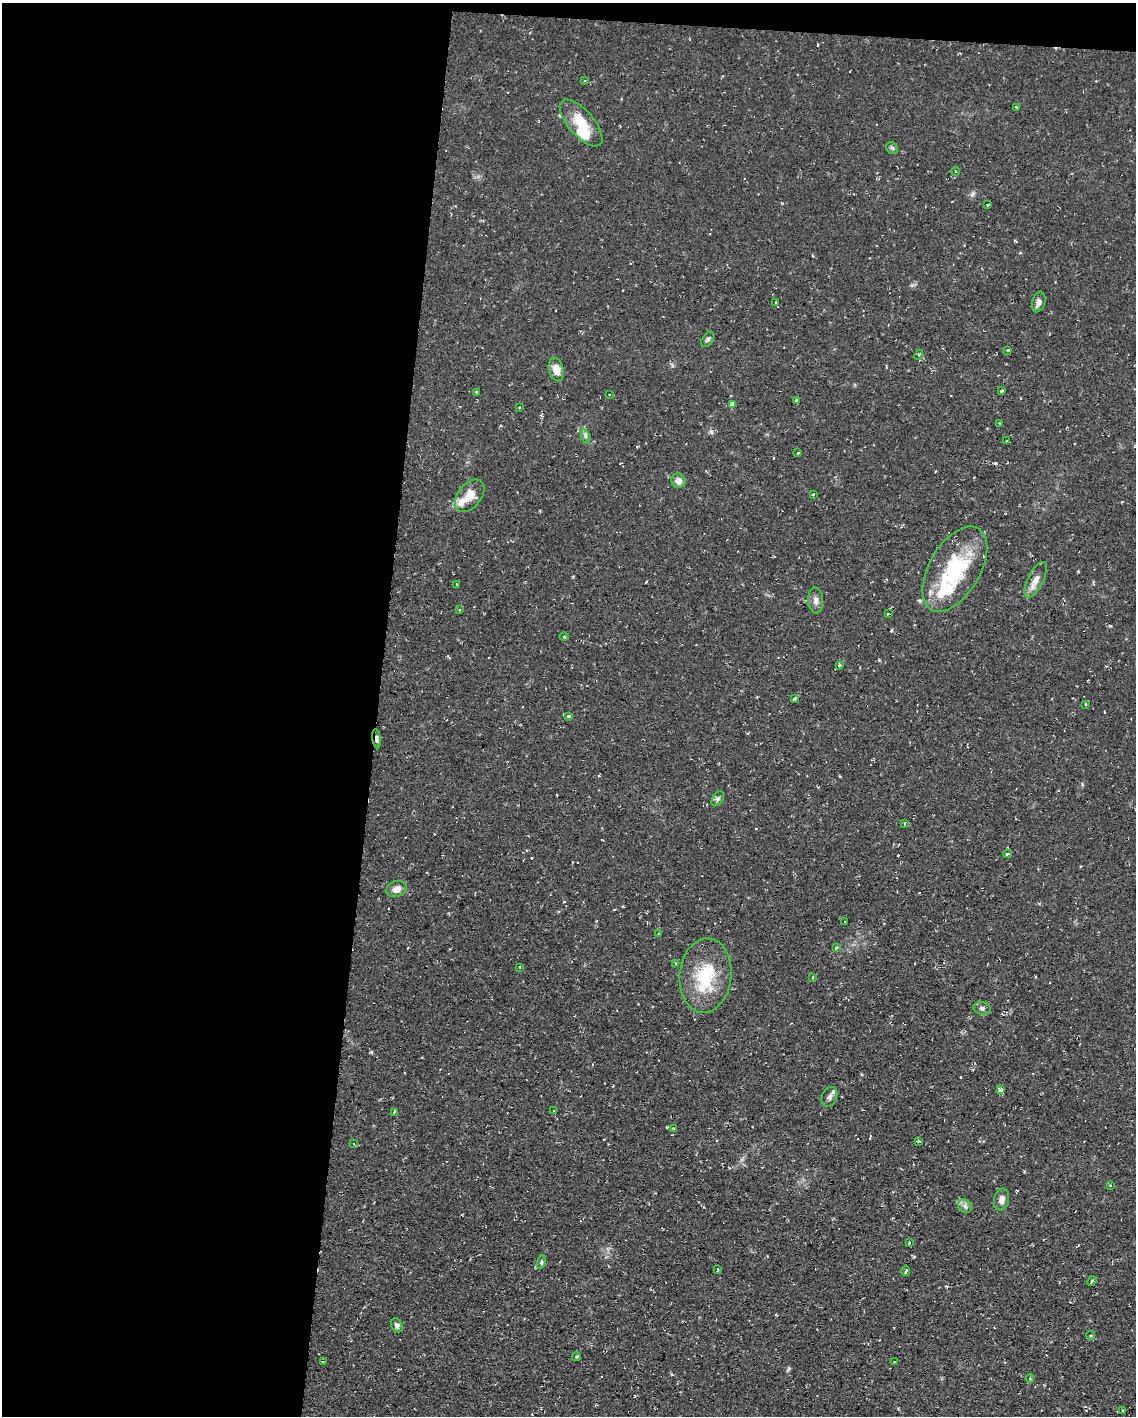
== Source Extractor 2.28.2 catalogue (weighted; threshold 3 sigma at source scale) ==
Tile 1 of 4 x 3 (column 1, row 1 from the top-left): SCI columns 1-1134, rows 3044-4457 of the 4538 x 4561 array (HDU 1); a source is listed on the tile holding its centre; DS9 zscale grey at full resolution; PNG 1138 x 1418 px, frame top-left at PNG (2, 3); each listed source drawn as its Kron ellipse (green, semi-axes under 4 px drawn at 4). Shown black and unused: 34% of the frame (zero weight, under 2 of 3 exposures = <1% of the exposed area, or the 3 px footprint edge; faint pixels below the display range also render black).
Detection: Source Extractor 2.28.2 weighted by HDU 2 'WHT'; one run over the whole footprint, this tile lists its part. Background 0.112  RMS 0.0077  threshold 0.0345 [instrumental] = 3 sigma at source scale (4.5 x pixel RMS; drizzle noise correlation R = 1.50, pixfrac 1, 0.05/0.05 arcsec/px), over >= 5 px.
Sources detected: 90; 1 inside a brighter object's white glare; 13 cosmic-ray / hot-pixel residue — neither listed nor drawn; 5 inside a brighter listed object's ellipse — not listed separately; the other 71 listed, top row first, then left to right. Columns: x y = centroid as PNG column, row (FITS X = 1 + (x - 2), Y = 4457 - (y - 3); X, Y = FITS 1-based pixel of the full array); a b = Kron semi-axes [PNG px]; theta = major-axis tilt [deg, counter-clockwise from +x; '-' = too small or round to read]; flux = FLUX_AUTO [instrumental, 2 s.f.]
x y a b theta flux
584 81 3 3 - 0.84
1017 107 3 3 - 3.6
581 123 29 12 -49 21
892 148 6 5 - 1.5
955 171 4 3 - 0.85
988 205 3 3 - 1.9
775 302 3 2 - 1.2
1039 302 10 6 74 3.6
708 339 8 5 55 1.7
1008 350 3 2 - 0.99
919 355 5 4 - 1.1
556 369 12 7 -77 8.2
1001 391 3 3 - 2.6
476 392 4 2 - 0.8
610 394 3 3 - 1.1
797 401 4 4 - 1
733 404 4 3 - 23
519 407 3 2 - 0.76
1000 423 3 3 - 1.6
585 437 7 4 -72 1.8
1007 441 4 2 - 0.62
798 453 3 2 - 0.86
678 481 7 7 - 4.3
813 494 3 3 - 2.2
470 496 18 11 51 12
955 569 47 25 59 69
1036 580 19 7 63 6.5
457 584 3 3 - 0.72
816 600 13 7 -85 3.8
459 610 4 2 - 0.59
888 614 4 3 - 0.7
564 637 5 3 - 0.68
840 665 3 3 - 2
795 698 3 3 - 7.2
1086 704 3 3 - 1.4
568 716 3 3 - 3.9
377 739 9 4 -82 3.2
718 799 8 5 57 2
904 824 3 2 - 0.68
1007 854 4 3 - 1.3
397 889 10 7 22 5.1
845 921 2 2 - 0.62
658 933 3 2 - 0.49
836 947 3 3 - 3
675 963 3 2 - 0.81
520 967 2 2 - 0.73
705 976 37 26 85 41
813 977 4 2 - 0.63
982 1008 9 6 -8 2.4
1001 1090 4 3 - 11
829 1097 10 7 66 2.8
554 1110 3 2 - 0.57
394 1112 4 2 - 4.1
673 1128 3 3 - 1.2
918 1141 4 3 - 1.8
354 1144 3 2 - 0.54
1110 1185 3 3 - 0.76
1002 1199 11 7 78 4.2
965 1206 7 6 - 2.4
909 1243 3 2 - 2.2
541 1262 7 4 77 1.4
718 1269 3 2 - 1.8
906 1271 5 3 - 3.4
1092 1281 5 3 - 1.3
397 1325 7 5 -60 2.3
1090 1335 4 3 - 1.2
576 1356 5 4 - 1.1
323 1361 3 2 - 0.67
894 1362 2 2 - 0.62
1030 1378 4 3 - 0.88
1123 1410 4 4 - 0.99
Overlapping masked pixels (flux is a lower limit): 1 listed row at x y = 377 739
Unlisted compact peaks at least as high as the median listed source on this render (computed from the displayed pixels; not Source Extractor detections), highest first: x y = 1110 626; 711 432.